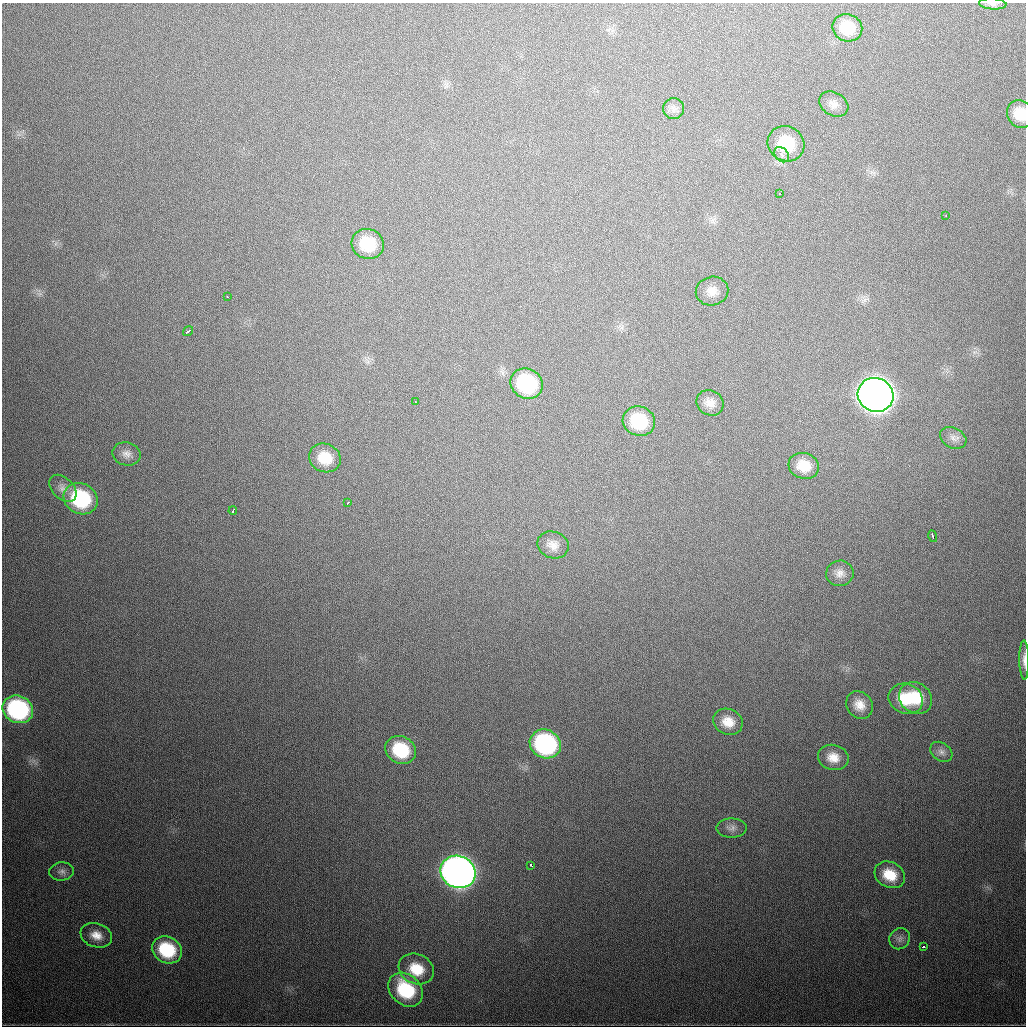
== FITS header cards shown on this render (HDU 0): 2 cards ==
NAXIS1  =                 1024
NAXIS2  =                 1024

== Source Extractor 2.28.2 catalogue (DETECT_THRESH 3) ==
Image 1024 x 1024 px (HDU 0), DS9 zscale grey, 1 PNG px = 1 image px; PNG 1028 x 1028 px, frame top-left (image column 1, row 1024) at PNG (2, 3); each listed source drawn as its Kron ellipse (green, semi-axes under 4 px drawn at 4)
Background 548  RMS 18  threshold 55.3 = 3 sigma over >= 5 px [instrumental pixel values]
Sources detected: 50; all 50 listed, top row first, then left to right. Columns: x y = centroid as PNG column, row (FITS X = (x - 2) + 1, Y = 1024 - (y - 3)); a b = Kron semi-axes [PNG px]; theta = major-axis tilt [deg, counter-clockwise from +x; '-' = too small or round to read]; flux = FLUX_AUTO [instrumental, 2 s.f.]
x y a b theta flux
993 4 14 5 -4 4.6e+03
847 28 15 13 -20 3.3e+04
834 104 15 11 -29 1.1e+04
674 109 10 10 - 6.9e+03
1020 114 14 12 -55 2.8e+04
786 144 19 17 -33 5.7e+04
782 155 8 6 -47 6.9e+03
780 193 3 2 - 2.4e+03
946 215 3 2 - 1.6e+03
368 244 16 15 - 4.7e+04
712 291 16 14 12 1.4e+04
227 297 3 2 - 1.9e+03
188 331 5 3 - 2.9e+03
527 384 16 14 -31 1.1e+05
876 395 18 16 -25 2.2e+06
415 402 3 2 - 1.4e+03
710 403 14 12 -29 1.2e+04
639 421 16 14 -22 6.2e+04
953 438 14 10 -27 8.6e+03
126 454 14 11 -12 9.8e+03
325 458 16 14 -25 3.2e+04
804 466 15 13 -16 2.5e+04
63 488 16 10 -44 1.1e+04
81 499 17 15 -29 1.1e+05
348 503 3 2 - 1.5e+03
233 511 4 2 - 2.7e+03
933 536 6 3 -74 5.7e+03
553 545 16 13 -19 1.3e+04
840 573 13 12 - 1.0e+04
1024 660 20 5 -89 6.7e+03
916 698 17 15 -36 4.3e+04
906 699 17 15 -22 3.9e+04
859 705 14 12 -52 1.6e+04
18 709 16 13 -23 1.8e+05
728 722 15 13 -27 2.0e+04
545 744 16 14 -28 1.9e+05
401 750 16 13 -28 6.1e+04
941 752 12 9 -37 6.4e+03
833 757 15 12 -13 1.8e+04
731 828 15 9 0 7.9e+03
531 865 4 3 - 6.2e+03
62 871 12 9 6 6.6e+03
458 872 18 16 -25 1.4e+06
890 875 16 12 -27 3.1e+04
96 935 16 12 -19 1.6e+04
900 939 11 10 - 6.4e+03
923 947 3 3 - 5.0e+03
167 950 15 13 -27 6.9e+04
416 969 18 15 -25 3.6e+04
406 990 19 15 -43 8.2e+04
At the frame edge (FLAGS 8, measured only in part): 3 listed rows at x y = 993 4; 1020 114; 1024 660